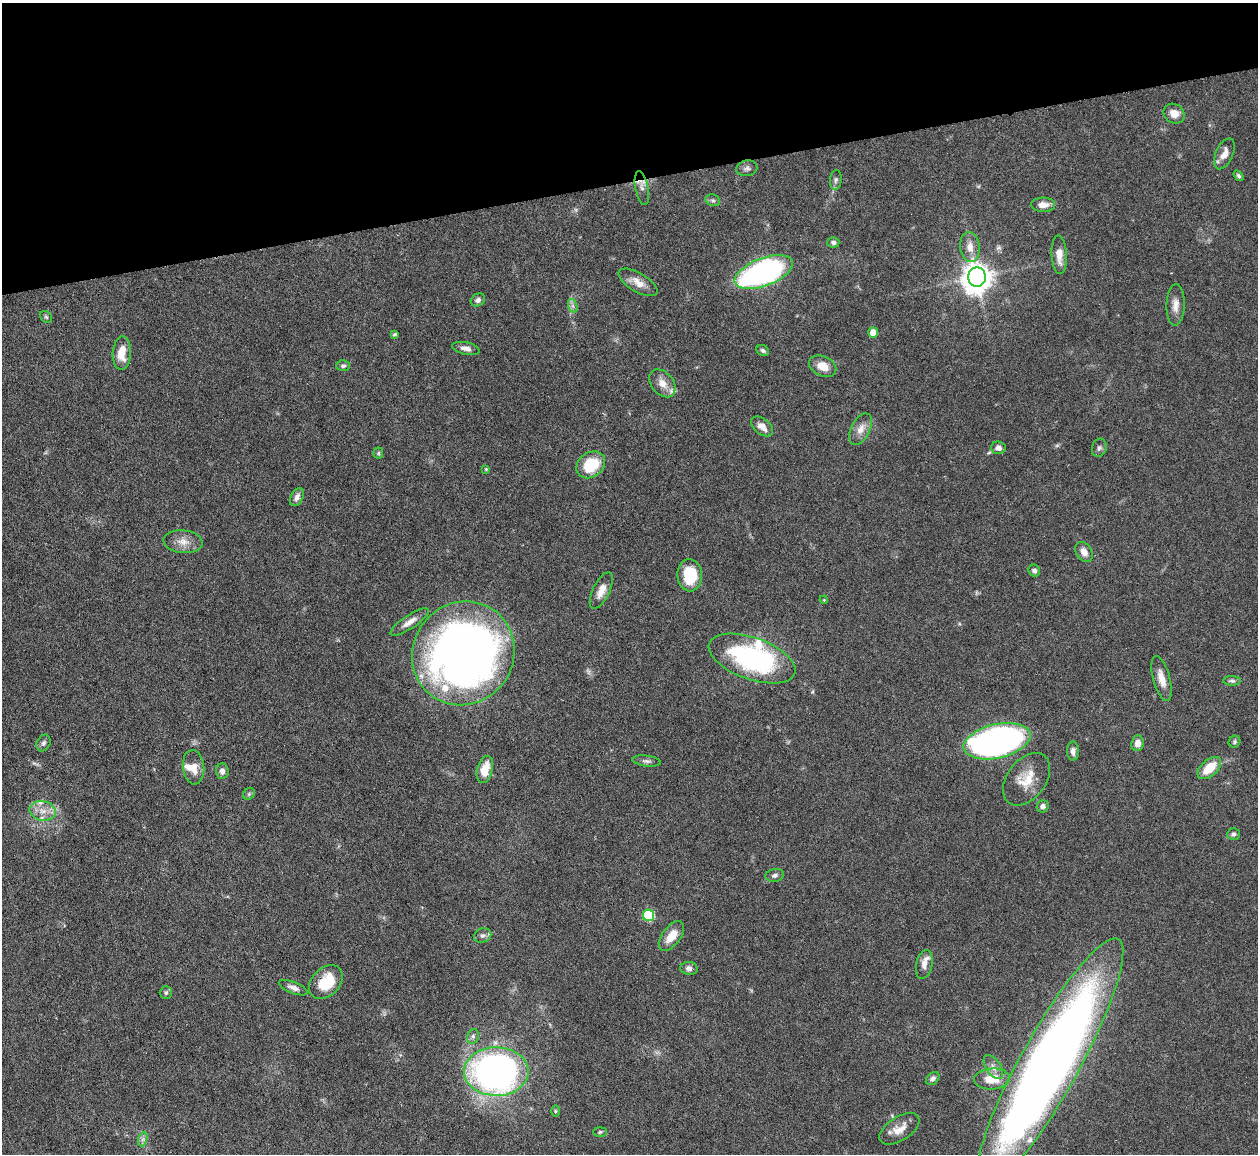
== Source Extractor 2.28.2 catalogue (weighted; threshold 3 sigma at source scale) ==
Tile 3 of 4 x 4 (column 3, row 1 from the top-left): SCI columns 2511-3766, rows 3714-4865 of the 5021 x 5000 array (HDU 1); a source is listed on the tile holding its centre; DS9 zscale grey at full resolution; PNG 1260 x 1156 px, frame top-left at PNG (2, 3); each listed source drawn as its Kron ellipse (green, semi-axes under 4 px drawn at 4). Shown black and unused: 16% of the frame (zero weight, under 3 of 6 exposures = <1% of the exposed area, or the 3 px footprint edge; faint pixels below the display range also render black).
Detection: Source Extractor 2.28.2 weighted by HDU 2 'WHT'; one run over the whole footprint, this tile lists its part. Background 0.146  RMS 0.0041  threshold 0.0169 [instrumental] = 3 sigma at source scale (4.09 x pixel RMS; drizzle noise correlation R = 1.36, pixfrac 0.8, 0.05/0.05 arcsec/px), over >= 5 px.
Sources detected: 89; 2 too faint to see at this stretch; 1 cosmic-ray / hot-pixel residue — neither listed nor drawn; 7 inside a brighter listed object's ellipse — not listed separately; the other 79 listed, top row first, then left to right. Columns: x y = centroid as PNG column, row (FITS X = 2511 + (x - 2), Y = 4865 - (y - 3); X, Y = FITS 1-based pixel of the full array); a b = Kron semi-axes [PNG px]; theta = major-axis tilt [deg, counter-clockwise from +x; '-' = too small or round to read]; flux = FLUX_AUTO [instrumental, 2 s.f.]
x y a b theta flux
1174 114 11 9 -33 3.9
1224 154 16 8 66 3.7
747 168 10 8 10 1.5
1239 176 6 4 -56 0.78
836 180 10 5 84 1.1
642 188 17 6 -79 1.9
713 200 7 5 -20 0.89
1043 205 12 7 -1 3.2
833 242 6 5 - 0.99
970 247 15 9 -84 4.1
1059 255 19 7 -86 4.1
764 272 30 14 21 110
977 277 9 9 - 550
638 282 22 9 -31 4.2
478 300 7 6 - 1.3
1176 305 21 9 88 3.4
573 306 7 4 -71 1
46 317 7 5 -45 0.71
873 333 5 5 - 6.5
395 334 4 3 - 0.58
466 348 14 6 -12 2.2
763 350 6 5 - 0.91
122 353 17 9 87 6.4
343 366 7 5 1 0.95
823 366 14 10 -25 5.2
662 383 15 11 -50 4
762 426 12 7 -39 3.2
861 429 17 9 63 3.7
998 448 7 6 - 2.1
1099 448 9 7 71 1.3
378 453 5 5 - 0.56
591 465 15 12 37 14
486 469 4 4 - 0.36
297 497 10 6 62 1.9
183 542 20 11 -6 4.3
1084 552 11 7 -59 3
1034 571 6 5 - 1.4
690 575 16 12 -85 15
601 590 20 8 64 4.2
824 600 4 3 - 0.34
410 622 22 6 34 3.3
463 653 53 50 52 330
752 658 45 21 -19 67
1161 679 23 8 -75 4.5
1232 681 9 5 -1 0.98
997 741 34 17 13 150
1234 742 6 5 - 0.74
43 743 9 6 66 1.1
1138 743 8 6 83 2.7
1073 751 9 6 -88 1.7
646 761 14 5 -7 1.3
193 767 17 10 -85 4.8
1209 768 14 8 42 9.2
485 769 14 7 74 7.3
222 771 7 6 - 1.5
1027 779 29 19 53 9.6
249 794 6 5 - 0.67
1043 806 6 6 - 1.5
43 811 13 10 -12 4.2
1234 834 6 6 - 0.9
775 875 9 6 10 1.3
648 915 6 5 - 26
483 935 9 7 21 1.4
671 936 17 9 53 5.9
924 964 14 8 78 3.3
689 968 8 6 -5 1.7
326 982 19 14 45 13
293 988 15 5 -22 2
166 993 6 6 - 0.92
473 1036 7 5 77 1.1
1050 1064 142 29 61 500
993 1067 13 7 -56 2.4
496 1071 32 24 0 190
933 1079 8 5 40 1.3
992 1079 18 10 3 7.5
555 1111 6 4 89 0.45
899 1129 22 12 32 5.1
600 1132 7 5 3 0.7
143 1139 7 4 72 1
Isophote crosses this tile's border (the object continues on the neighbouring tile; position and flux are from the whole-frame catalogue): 1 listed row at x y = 1050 1064